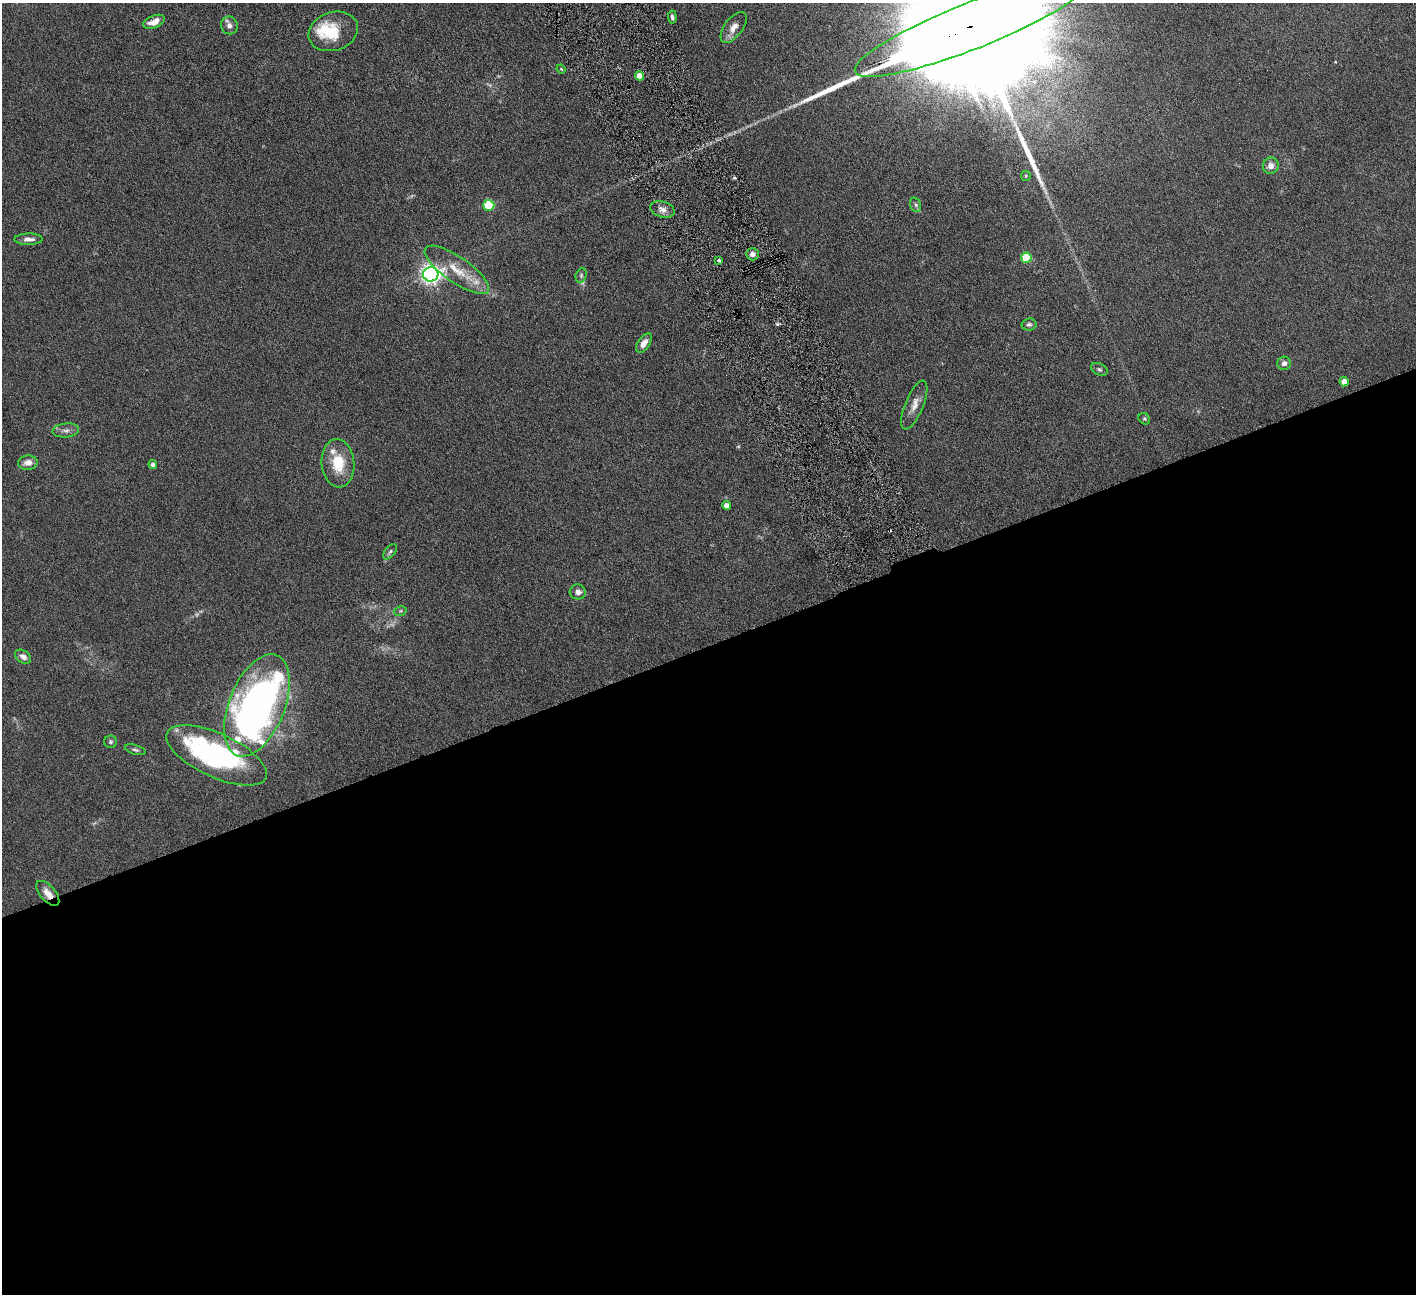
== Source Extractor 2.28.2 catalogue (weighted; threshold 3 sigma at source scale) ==
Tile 15 of 4 x 4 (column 3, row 4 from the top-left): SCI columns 2832-4245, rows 295-1586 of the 5663 x 5625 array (HDU 1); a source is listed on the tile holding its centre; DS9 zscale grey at full resolution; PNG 1418 x 1296 px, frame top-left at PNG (2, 3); each listed source drawn as its Kron ellipse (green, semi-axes under 4 px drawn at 4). Shown black and unused: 50% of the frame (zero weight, under 4 of 8 exposures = <1% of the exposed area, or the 3 px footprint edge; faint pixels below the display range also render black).
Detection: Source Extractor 2.28.2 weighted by HDU 2 'WHT'; one run over the whole footprint, this tile lists its part. Background 0.164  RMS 0.0065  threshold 0.0266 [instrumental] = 3 sigma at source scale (4.09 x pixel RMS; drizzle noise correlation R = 1.36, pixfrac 0.8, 0.05/0.05 arcsec/px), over >= 5 px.
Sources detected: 51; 4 too faint to see at this stretch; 3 inside a brighter object's white glare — neither listed nor drawn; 3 inside a brighter listed object's ellipse — not listed separately; the other 41 listed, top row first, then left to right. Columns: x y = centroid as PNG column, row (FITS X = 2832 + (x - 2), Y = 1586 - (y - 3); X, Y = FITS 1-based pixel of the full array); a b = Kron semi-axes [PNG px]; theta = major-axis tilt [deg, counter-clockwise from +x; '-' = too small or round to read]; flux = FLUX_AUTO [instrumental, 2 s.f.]
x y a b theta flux
672 17 6 4 -85 1.2
154 22 11 6 22 5.7
229 25 9 8 - 3
972 26 125 23 22 100000
734 27 18 9 53 5.5
333 31 25 19 18 19
561 69 5 3 - 0.48
640 76 4 4 - 8.6
1271 166 8 8 - 3.8
1026 176 5 4 - 0.68
489 205 5 5 - 31
916 205 7 5 -72 1.4
662 209 12 8 -17 3.7
29 239 14 5 1 3.1
752 254 6 6 - 2.7
1026 258 5 5 - 25
719 260 3 2 - 0.85
457 270 38 13 -35 15
431 274 7 7 - 320
581 275 7 5 72 1.3
1029 324 7 6 - 1.4
644 343 11 6 56 4.4
1284 363 7 6 - 2.5
1099 369 9 5 -28 1.2
1344 382 4 4 - 6.1
914 405 26 9 68 6
1144 419 6 5 - 0.84
66 430 13 7 6 2.9
28 463 10 7 6 4.2
338 463 24 16 -85 18
153 464 4 4 - 2
726 505 4 4 - 3.1
390 552 9 5 50 1.2
578 592 8 7 - 3
400 611 6 4 12 0.85
23 657 9 6 -34 3.2
257 705 54 28 68 370
110 742 6 6 - 1.1
135 750 11 4 -16 1.4
216 755 54 22 -25 120
48 893 15 7 -49 5.2
Overlapping masked pixels (flux is a lower limit): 2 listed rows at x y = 972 26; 48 893
Isophote crosses this tile's border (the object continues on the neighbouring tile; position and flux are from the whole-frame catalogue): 1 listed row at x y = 972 26